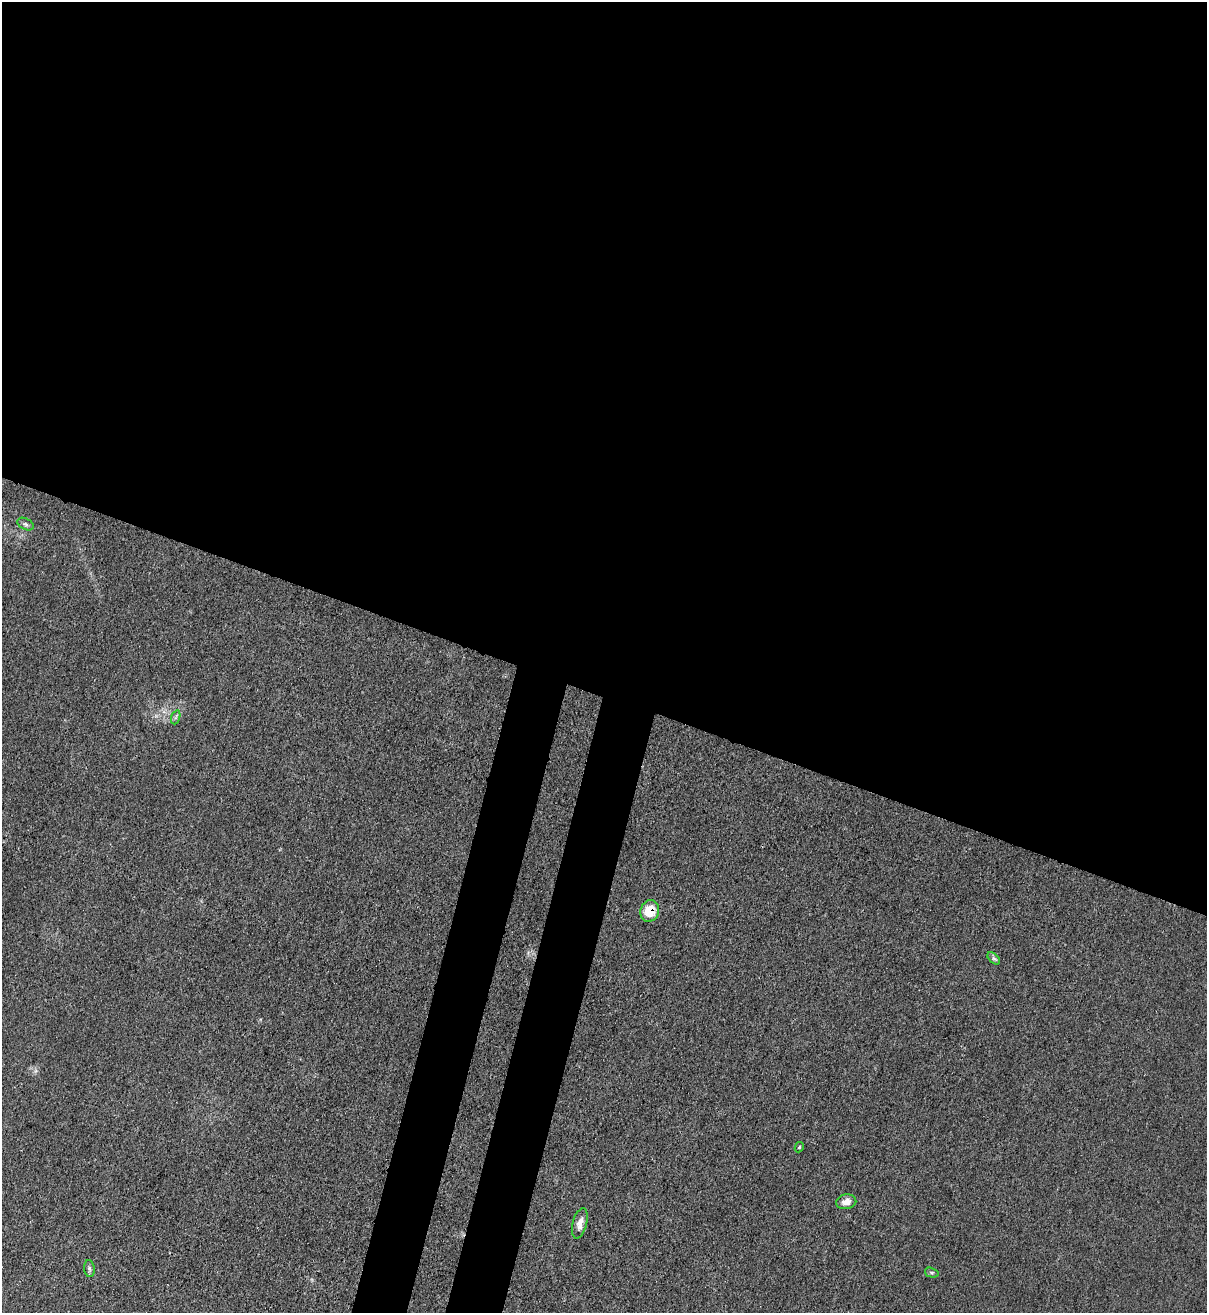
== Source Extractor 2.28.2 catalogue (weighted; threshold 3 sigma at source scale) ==
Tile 3 of 4 x 4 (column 3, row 1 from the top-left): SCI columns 2632-3836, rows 3963-5273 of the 5386 x 5316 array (HDU 1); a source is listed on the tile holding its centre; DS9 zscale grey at full resolution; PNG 1209 x 1315 px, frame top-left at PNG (2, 2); each listed source drawn as its Kron ellipse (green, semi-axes under 4 px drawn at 4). Shown black and unused: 57% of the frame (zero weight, under 3 of 4 exposures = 7% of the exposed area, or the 3 px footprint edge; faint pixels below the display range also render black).
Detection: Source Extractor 2.28.2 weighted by HDU 2 'WHT'; one run over the whole footprint, this tile lists its part. Background 0.0298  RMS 0.003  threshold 0.0134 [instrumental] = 3 sigma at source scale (4.5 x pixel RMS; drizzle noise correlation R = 1.50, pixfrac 1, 0.05/0.05 arcsec/px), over >= 5 px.
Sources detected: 9; all 9 listed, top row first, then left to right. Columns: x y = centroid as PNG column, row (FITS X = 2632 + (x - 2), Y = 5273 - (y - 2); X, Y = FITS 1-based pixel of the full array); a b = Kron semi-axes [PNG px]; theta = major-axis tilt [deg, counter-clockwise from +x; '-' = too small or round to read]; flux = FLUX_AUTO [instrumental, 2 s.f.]
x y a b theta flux
26 524 9 5 -27 0.7
176 717 7 4 71 0.56
650 911 11 9 69 6.4
994 958 7 4 -43 0.64
799 1147 5 4 - 0.32
846 1202 10 7 9 2
580 1223 15 7 76 2.2
89 1268 8 5 -83 0.78
932 1273 7 5 -16 0.46
Overlapping masked pixels (flux is a lower limit): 1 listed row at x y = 650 911